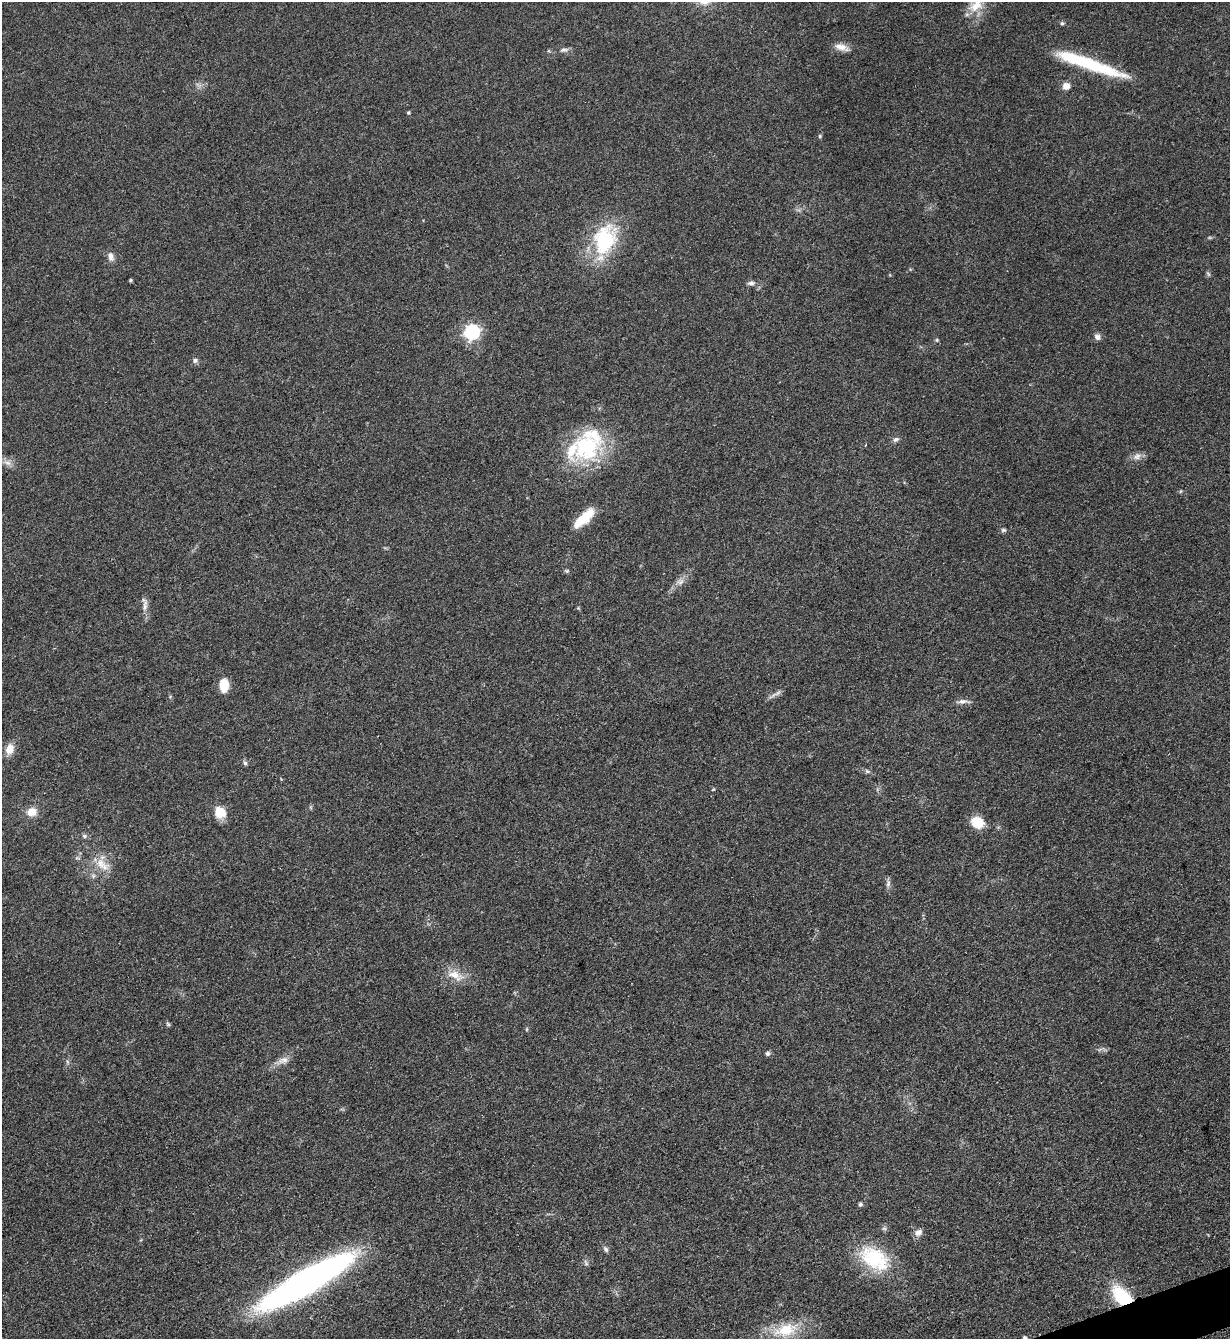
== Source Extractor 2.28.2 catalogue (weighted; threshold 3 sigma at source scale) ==
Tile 6 of 4 x 4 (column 2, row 2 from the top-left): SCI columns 1511-2738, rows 2684-4020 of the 5351 x 5363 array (HDU 1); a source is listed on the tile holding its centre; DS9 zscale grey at full resolution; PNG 1232 x 1341 px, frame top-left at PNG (2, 2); no overlay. Shown black and unused: <1% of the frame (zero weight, under 3 of 5 exposures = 1% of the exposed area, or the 3 px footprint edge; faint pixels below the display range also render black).
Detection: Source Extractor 2.28.2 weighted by HDU 2 'WHT'; one run over the whole footprint, this tile lists its part. Background 0.0603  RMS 0.0063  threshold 0.0283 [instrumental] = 3 sigma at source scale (4.5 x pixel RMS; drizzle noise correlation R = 1.50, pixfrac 1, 0.05/0.05 arcsec/px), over >= 5 px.
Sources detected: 55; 2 inside a brighter listed object's ellipse — not listed separately; the other 53 listed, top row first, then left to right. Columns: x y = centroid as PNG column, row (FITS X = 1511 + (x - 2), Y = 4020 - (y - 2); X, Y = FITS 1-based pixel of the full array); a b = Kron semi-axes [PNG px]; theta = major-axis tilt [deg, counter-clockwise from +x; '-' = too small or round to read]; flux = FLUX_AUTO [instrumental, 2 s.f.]
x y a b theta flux
976 5 21 14 42 11
1062 23 6 5 - 1
841 47 20 9 -18 5.3
564 50 12 6 4 2.3
1089 64 79 11 -19 50
1066 86 9 9 - 4
408 113 5 4 - 0.78
820 136 5 5 - 0.78
605 240 38 26 71 51
111 256 14 8 -73 3.3
1208 274 7 4 -53 0.96
130 280 3 3 - 0.89
751 283 8 6 2 2.2
471 332 7 6 - 150
1097 337 8 7 - 2.4
937 340 6 4 -90 0.79
195 361 7 7 - 1.7
896 439 8 6 31 1.8
586 447 35 34 - 60
1137 456 12 8 31 3.6
7 463 13 7 -24 3.8
1181 491 6 3 70 0.61
584 518 29 10 43 17
1003 530 7 5 -13 1.2
567 571 6 5 - 0.91
680 582 11 8 21 3.4
145 606 21 6 85 3.8
224 685 15 10 87 9.2
776 694 21 3 29 2.4
963 701 18 6 1 3.1
10 749 14 10 72 6.4
245 763 7 5 -62 1.3
867 771 6 5 - 1.2
32 812 9 8 - 8.6
220 812 15 13 -57 9.2
977 822 12 10 -31 15
84 836 6 5 - 1.2
101 864 17 12 -79 9.9
888 883 10 6 82 2.1
455 975 23 12 -24 9.3
168 1024 6 5 - 1
527 1029 5 3 - 0.67
767 1053 6 5 - 1.7
283 1060 16 9 19 4.7
860 1204 5 5 - 1.3
918 1232 11 8 36 3.3
606 1249 8 5 -61 1.6
875 1258 40 25 -33 39
586 1263 6 5 - 1.3
305 1282 67 14 30 490
1122 1296 21 13 -43 34
785 1330 32 17 15 22
1024 1337 6 5 - 1.4
Overlapping masked pixels (flux is a lower limit): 2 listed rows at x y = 1122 1296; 1024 1337
Isophote crosses this tile's border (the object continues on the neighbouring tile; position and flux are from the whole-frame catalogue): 2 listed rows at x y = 976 5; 1024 1337